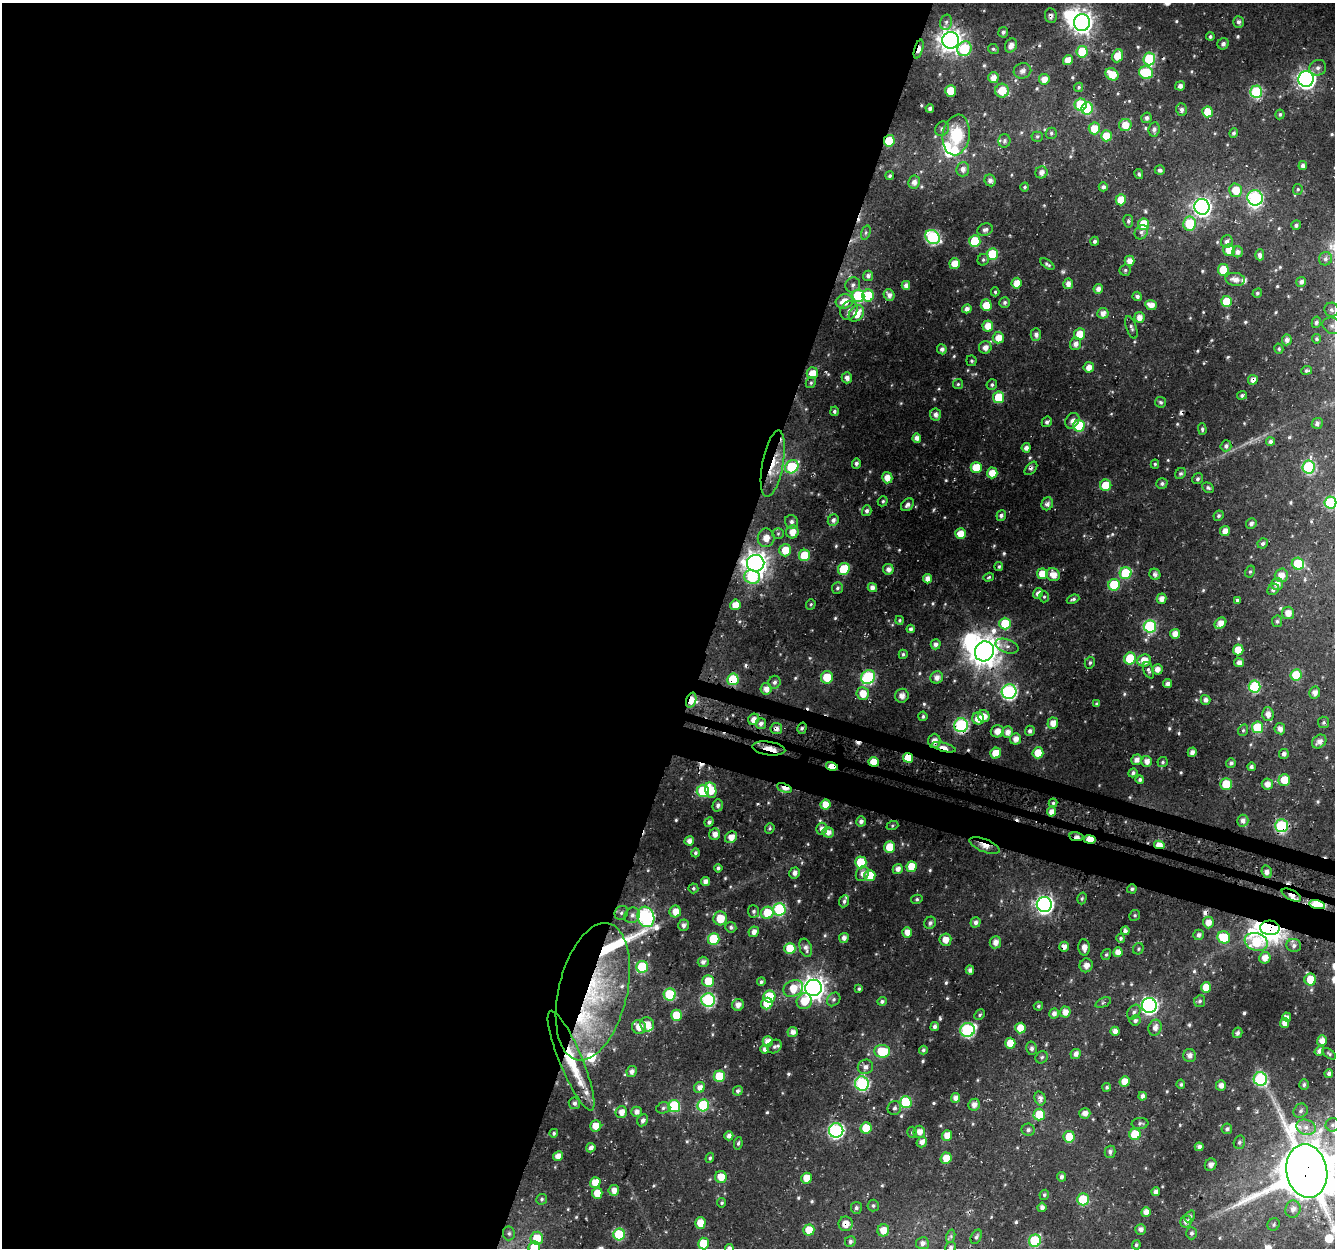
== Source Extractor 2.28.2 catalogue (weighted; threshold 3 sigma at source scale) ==
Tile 5 of 4 x 4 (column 1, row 2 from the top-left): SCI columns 32-1364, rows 2819-4064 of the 5388 x 5588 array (HDU 1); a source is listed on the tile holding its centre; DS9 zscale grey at full resolution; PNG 1337 x 1250 px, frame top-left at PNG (2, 3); each listed source drawn as its Kron ellipse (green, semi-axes under 4 px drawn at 4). Shown black and unused: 56% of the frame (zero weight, under 3 of 4 exposures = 4% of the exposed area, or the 3 px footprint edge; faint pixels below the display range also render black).
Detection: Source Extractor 2.28.2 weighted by HDU 2 'WHT'; one run over the whole footprint, this tile lists its part. Background 0.0286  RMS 0.0049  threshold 0.0222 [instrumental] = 3 sigma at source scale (4.5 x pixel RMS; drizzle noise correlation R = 1.50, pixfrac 1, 0.0396/0.0396 arcsec/px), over >= 5 px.
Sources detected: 640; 1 too faint to see at this stretch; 6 inside a brighter object's white glare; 11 cosmic-ray / hot-pixel residue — neither listed nor drawn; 13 inside a brighter listed object's ellipse — not listed separately; of the other 609, all 500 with FLUX_AUTO >= 0.81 (the completeness limit of this list) listed and drawn (109 fainter detections not listed), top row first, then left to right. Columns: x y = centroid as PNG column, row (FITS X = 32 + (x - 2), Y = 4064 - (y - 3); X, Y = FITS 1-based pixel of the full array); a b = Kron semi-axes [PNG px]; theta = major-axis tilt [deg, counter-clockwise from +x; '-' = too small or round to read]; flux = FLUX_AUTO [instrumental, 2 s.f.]
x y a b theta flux
1051 16 7 6 - 2
946 22 8 6 75 1.6
1082 22 8 8 - 410
1239 22 5 5 - 1.8
1003 32 5 5 - 1.5
1210 37 4 4 - 1.1
951 40 8 8 - 470
1223 44 6 5 - 1.7
1011 45 7 5 61 3.6
919 49 10 4 73 5
964 49 8 7 - 23
993 49 5 5 - 0.99
1082 52 5 5 - 20
1118 56 7 5 67 9.4
1149 59 6 6 - 38
1068 60 5 5 - 6.6
1318 68 8 7 - 2.3
1022 71 9 7 18 2.3
1146 73 7 6 - 27
1112 74 7 5 -35 9.8
993 78 5 5 - 4.5
1044 79 5 5 - 4.7
1306 79 8 7 - 230
1180 86 5 4 - 2.5
1079 87 5 4 - 0.85
951 91 6 5 - 11
1002 91 7 7 - 10
1256 92 6 6 - 48
1081 105 6 6 - 29
930 108 4 4 - 1.5
1087 109 6 5 - 26
1181 110 6 5 - 2.1
1208 112 5 5 - 10
1280 114 5 4 - 1.1
1146 118 5 5 - 1.6
1125 125 6 6 - 7.7
1094 128 6 5 - 8.9
942 129 8 6 46 1.9
1154 129 7 5 83 1.5
1051 133 5 5 - 1.1
1234 133 5 4 - 1.4
956 135 20 13 81 25
1106 136 5 5 - 11
1037 137 5 5 - 0.93
889 141 6 5 - 18
1004 141 7 6 - 1.3
1303 166 4 4 - 2.5
963 169 7 6 - 3
1160 170 5 4 - 1.5
1041 172 6 6 - 2.4
1139 174 5 4 - 1
890 176 4 4 - 1.1
990 180 6 5 - 2.3
914 182 6 6 - 3.1
1025 187 4 4 - 0.91
1103 187 4 4 - 1.6
1298 189 5 5 - 0.81
1236 190 6 6 - 11
1255 198 7 7 - 81
1121 200 5 5 - 11
1202 207 8 7 - 250
1128 221 6 5 - 1.2
1144 224 6 5 - 17
1190 224 7 6 - 22
1296 225 5 4 - 1.6
985 230 8 6 21 1.7
1141 232 7 6 - 1.6
866 233 7 4 71 0.92
933 237 7 6 - 65
975 241 6 5 - 20
1095 241 4 4 - 1.4
1227 241 6 6 - 2.5
1229 250 6 5 - 8.9
1237 252 5 5 - 2.3
992 254 6 5 - 22
1260 255 5 4 - 2.3
1325 259 6 6 - 1.8
983 260 6 5 - 1
1129 261 5 5 - 4.5
955 264 5 5 - 7.7
1047 264 8 4 -34 1.1
1125 270 6 5 - 1
1223 270 5 5 - 15
868 276 5 5 - 1.8
1235 279 10 6 -9 3.4
1301 282 5 4 - 1.8
1017 283 5 5 - 6.6
1068 284 5 5 - 3.5
853 285 8 7 - 1.9
906 285 4 4 - 2.7
1098 289 5 5 - 3
995 292 4 3 - 0.81
1257 293 5 4 - 0.91
868 295 6 6 - 18
889 295 6 5 - 2.8
858 296 6 6 - 43
1137 296 5 4 - 1.8
844 301 9 7 14 8
1227 301 5 5 - 17
1005 303 5 5 - 1.3
986 305 6 5 - 8.6
1151 305 6 5 - 4.5
967 309 5 4 - 2.4
849 310 10 8 57 3
1331 310 7 7 - 1.5
1103 313 5 5 - 3.4
856 314 9 7 48 9.4
1139 317 5 5 - 4.2
1316 322 6 4 75 1.5
988 326 5 5 - 6.9
1332 326 9 8 - 2.7
1131 327 12 5 -71 1.6
1080 334 6 5 - 9.6
1036 335 6 5 - 1.9
998 338 6 5 - 6.3
1317 339 5 4 - 0.93
1287 340 5 5 - 2.4
1076 344 6 5 - 3.1
985 347 6 6 - 3.4
942 349 5 4 - 2.5
1279 349 5 4 - 0.83
972 361 5 5 - 0.91
1089 367 5 5 - 4.7
1307 370 5 4 - 1.1
812 373 6 5 - 7.3
847 378 6 5 - 2.4
1253 380 5 4 - 3.7
811 383 6 4 60 0.92
958 384 5 5 - 0.93
992 385 5 5 - 1.1
1242 395 5 4 - 1.2
999 397 6 5 - 17
1161 402 5 5 - 1
834 411 5 4 - 1.2
936 415 6 5 - 2.3
1072 421 8 6 59 2.8
1047 422 5 5 - 1.5
1317 423 5 5 - 1.6
1079 426 6 6 - 31
1202 429 5 3 - 0.92
917 438 4 4 - 3.4
1270 442 4 4 - 2
1226 446 5 5 - 1.9
1026 448 4 4 - 2.8
856 463 5 4 - 1.4
773 464 33 10 79 16
1155 464 4 3 - 0.89
792 467 7 6 - 40
976 467 5 5 - 13
1309 467 7 6 - 55
1031 468 8 5 48 1.4
992 473 5 5 - 7.1
1181 473 6 5 - 1.2
887 478 6 5 - 5.9
1198 479 6 5 - 1.3
1162 483 6 5 - 1.4
1106 485 5 5 - 14
1208 488 6 4 -29 1.2
883 501 5 4 - 0.98
1330 503 6 6 - 37
1047 504 6 5 - 2.5
907 505 7 5 45 1.9
867 511 5 4 - 1.5
1001 515 5 4 - 1.7
1219 516 5 4 - 1.2
833 520 6 5 - 1.7
791 522 7 6 - 2
1251 523 5 5 - 1.8
1225 531 5 5 - 4.4
792 532 6 6 - 5.4
960 533 5 5 - 7.2
778 534 6 5 - 0.99
766 538 9 8 - 5.3
1263 543 5 5 - 1.5
785 550 6 6 - 8.7
804 555 6 5 - 18
756 563 8 8 - 520
1298 564 6 6 - 27
999 567 4 4 - 1.1
844 569 6 5 - 23
888 569 5 5 - 2
1250 572 6 4 62 0.83
1126 573 6 6 - 24
1042 574 5 5 - 8.5
1155 574 6 5 - 1.8
1053 575 7 6 - 5.3
1281 575 7 6 - 5
752 577 8 6 -13 26
989 577 5 4 - 0.84
927 579 4 4 - 4
1277 584 6 6 - 3.7
1114 585 6 5 - 22
872 587 5 4 - 3.1
837 588 6 5 - 1.1
1273 589 6 5 - 1.9
1038 593 5 4 - 2.1
1044 597 6 5 - 0.82
1073 599 6 4 21 1.1
1161 599 5 5 - 3.9
1237 600 4 3 - 1.2
811 604 5 4 - 0.86
735 605 5 5 - 7.8
1288 613 6 6 - 4.8
900 620 4 4 - 0.85
1277 621 6 5 - 1
1005 623 6 5 - 19
1220 623 6 5 - 4.9
1150 626 6 6 - 61
911 629 4 4 - 1.6
1175 634 5 5 - 4.9
936 644 5 5 - 2.5
1007 646 12 7 -19 2.6
1238 650 5 5 - 9.9
984 651 10 9 - 880
903 654 4 4 - 1.1
1130 658 6 5 - 21
1144 660 7 6 - 8.2
1090 663 6 5 - 1
1239 663 5 4 - 3.1
1157 669 5 5 - 3.7
1149 670 9 5 -69 1.4
1296 675 6 5 - 16
827 677 6 6 - 11
868 677 7 6 - 70
937 677 6 6 - 3.4
733 679 6 5 - 20
774 682 6 6 - 1.6
1168 683 5 4 - 2.5
1254 686 6 6 - 37
766 689 6 5 - 4
1009 692 7 7 - 100
863 693 6 6 - 8
1315 693 6 5 - 3.1
902 696 7 6 - 3.1
691 700 8 5 70 8.3
1206 700 5 5 - 2.3
1096 704 4 3 - 0.83
1268 714 7 6 - 3
923 716 5 4 - 1.1
984 716 6 6 - 5.5
978 718 6 6 - 7
754 719 6 5 - 4
1324 722 6 5 - 1.1
1053 723 5 5 - 5.3
761 724 5 5 - 2.2
961 725 7 7 - 87
1257 727 6 5 - 23
802 728 6 4 74 1
776 729 6 5 - 2.7
1280 729 5 5 - 3.3
1243 730 6 4 68 0.83
997 731 6 6 - 4.4
1030 731 5 5 - 1.7
1008 732 6 5 - 3.8
1015 739 6 5 - 3.9
934 741 7 6 - 4.8
1319 741 8 6 40 3.5
944 747 12 4 -14 6.3
769 748 16 6 -8 5.5
1192 752 5 4 - 2.6
996 753 6 5 - 8.6
1038 753 5 5 - 11
1284 754 5 4 - 1.8
908 758 5 4 - 14
1136 760 5 5 - 3.2
1147 761 5 5 - 3.5
874 762 5 5 - 11
1163 762 5 5 - 1
1231 763 5 5 - 1.4
832 766 6 4 -13 12
1251 767 4 3 - 1.5
1133 773 4 4 - 1.3
1140 779 4 4 - 1.2
1284 780 6 6 - 9.3
1226 784 6 6 - 13
1267 784 5 5 - 3.8
784 788 8 4 -23 5.6
711 790 8 5 -79 14
703 791 6 6 - 22
1053 803 4 4 - 0.93
825 804 5 5 - 7.1
718 805 6 5 - 1.7
1051 812 5 4 - 4
861 821 5 5 - 2
1243 821 6 5 - 2.6
709 822 5 4 - 1.6
892 826 6 4 18 0.88
1281 826 6 6 - 59
770 828 5 4 - 0.91
822 829 6 5 - 2.8
828 832 6 5 - 3.7
715 834 6 5 - 3.5
731 837 6 5 - 4.9
1076 837 7 3 -9 3.3
1090 840 6 4 -9 9.4
689 841 5 4 - 3.1
985 845 16 6 -22 4.1
1159 845 5 4 - 5.8
890 847 5 5 - 13
695 853 4 4 - 1.2
861 862 6 5 - 18
912 867 5 5 - 11
718 868 4 4 - 1.4
898 869 5 4 - 3.3
1267 872 6 5 - 2
794 873 5 5 - 2.2
862 874 8 6 62 3.1
870 875 5 5 - 14
705 882 5 4 - 2.8
693 888 5 5 - 0.93
1132 889 5 4 - 1.3
1291 895 10 5 -28 8
1082 898 6 4 74 0.91
917 899 5 4 - 0.94
844 901 6 5 - 1.2
1044 904 7 7 - 210
1317 905 8 4 -13 71
779 909 6 6 - 49
754 911 6 5 - 1.1
675 912 6 6 - 5.8
621 913 7 6 - 1.4
767 913 6 6 - 13
632 915 8 7 - 2
1135 915 5 5 - 0.81
646 917 10 8 -72 120
720 918 7 7 - 10
976 922 5 5 - 2.2
1208 922 6 5 - 4.6
930 923 6 5 - 1.5
683 925 5 5 - 1.9
731 927 5 5 - 1.5
1270 928 10 7 -3 800
1125 931 4 3 - 1.7
754 932 5 5 - 2.7
907 932 5 5 - 5
1199 935 5 5 - 1.9
1224 937 6 6 - 21
844 938 5 5 - 2.8
714 939 6 6 - 26
1121 939 4 3 - 1.1
945 940 6 6 - 4.8
995 942 6 5 - 3.4
1256 942 12 8 -18 26
1294 945 7 6 - 1.9
1064 947 5 5 - 3.5
1084 947 8 5 -85 3.4
790 948 5 5 - 15
806 948 9 6 -71 2.4
1138 949 6 5 - 0.86
1118 952 5 4 - 4.3
1106 955 5 4 - 0.87
1265 958 6 5 - 5
703 962 5 5 - 2.2
1086 965 7 6 - 3.7
642 967 6 6 - 29
970 970 4 4 - 2
1310 980 6 6 - 12
708 981 6 6 - 14
761 982 4 4 - 1.2
1206 987 5 5 - 8
793 988 10 8 27 10
813 988 8 8 - 460
859 989 4 3 - 1
593 992 70 34 77 81
670 995 6 6 - 31
769 996 6 6 - 17
834 999 7 6 - 1.4
708 1000 7 7 - 72
804 1001 8 7 - 9.9
882 1001 5 4 - 1.4
1200 1001 6 5 - 1.1
1103 1003 8 4 23 0.93
767 1004 6 5 - 10
738 1005 6 6 - 3.5
1038 1006 5 4 - 0.91
1149 1006 7 7 - 160
1065 1012 5 5 - 4.1
1134 1012 8 6 52 1.6
1054 1014 5 4 - 2.6
676 1015 5 5 - 12
980 1015 6 4 47 1
1287 1017 4 4 - 1.3
1135 1021 5 5 - 1.4
1285 1023 5 4 - 4.2
647 1024 7 6 - 5
639 1027 7 6 - 6.3
935 1027 4 4 - 2.2
1020 1028 5 5 - 9.2
1155 1028 8 6 72 3.3
968 1030 7 6 - 93
1115 1031 4 4 - 3.1
793 1032 5 5 - 3.2
1237 1033 5 4 - 1.5
1322 1041 5 5 - 4.1
768 1042 5 5 - 5.4
1010 1043 5 5 - 8.8
774 1047 8 6 42 1.5
1032 1048 6 5 - 1.4
765 1049 4 4 - 2.5
923 1050 4 4 - 1.2
882 1051 8 6 -2 19
1319 1051 5 4 - 2.3
1076 1054 5 4 - 2.7
1329 1054 8 4 -35 0.83
1190 1056 6 6 - 2.6
1042 1057 6 5 - 1.1
571 1061 54 11 -67 27
865 1067 8 7 - 3.1
632 1072 5 5 - 2.4
1329 1074 4 4 - 1.8
719 1076 5 5 - 15
1260 1079 7 6 - 66
1125 1082 5 5 - 7
862 1084 7 7 - 81
1181 1084 5 4 - 0.89
1221 1085 5 5 - 3.2
1304 1085 5 5 - 1.2
699 1087 6 5 - 3.3
1107 1087 4 4 - 0.94
738 1091 5 4 - 1.3
1142 1096 4 4 - 2
955 1098 5 4 - 3.1
1040 1098 7 5 -74 2.4
906 1102 6 6 - 30
574 1103 6 5 - 1.8
703 1105 6 6 - 33
974 1105 6 5 - 3.1
674 1106 6 6 - 35
663 1108 7 5 16 1.2
894 1108 7 6 - 1.5
1301 1111 7 6 - 1.6
621 1112 6 5 - 4.6
636 1112 5 5 - 3
1085 1113 5 5 - 3.4
1039 1115 6 5 - 14
643 1120 6 5 - 1.6
1140 1123 8 5 6 1.3
1332 1125 7 6 - 1.5
596 1126 5 5 - 8.1
1306 1127 10 7 -19 3.6
866 1128 5 5 - 16
1227 1129 5 5 - 1.4
836 1130 7 7 - 110
1028 1130 6 6 - 1.5
912 1132 5 4 - 0.87
919 1132 6 6 - 3.6
554 1133 4 4 - 0.93
1135 1134 6 5 - 21
947 1135 5 5 - 5.8
729 1136 5 4 - 2.3
1069 1137 6 5 - 12
922 1142 5 5 - 2.9
1239 1142 7 5 74 1.3
738 1143 6 4 80 1
1199 1147 4 4 - 2
591 1148 5 4 - 2.2
1110 1152 6 5 - 1.7
558 1156 5 4 - 4.3
710 1158 5 4 - 0.96
946 1158 6 5 - 8
1211 1165 6 5 - 2.1
1307 1171 27 20 -79 3700
721 1177 6 6 - 7.1
1061 1177 4 4 - 1.8
806 1178 5 5 - 7.5
595 1183 5 5 - 8.6
614 1190 5 5 - 4
1156 1192 4 4 - 2.3
597 1193 5 5 - 7.8
1044 1195 5 4 - 0.99
542 1199 5 5 - 1
1083 1199 6 5 - 23
722 1203 5 4 - 0.86
873 1206 6 5 - 1.1
1042 1207 4 4 - 2.2
856 1208 6 5 - 1.4
1293 1209 8 7 - 3.6
1146 1212 5 4 - 3.4
1190 1216 6 4 55 1.2
1186 1222 6 5 - 2.6
700 1223 5 5 - 9
846 1224 7 7 - 5.3
1274 1224 6 6 - 1
1141 1229 5 5 - 2.1
809 1230 5 5 - 10
883 1230 6 6 - 6.6
509 1233 7 6 - 1.2
1191 1233 6 5 - 1.2
619 1234 6 6 - 30
951 1236 7 4 72 1.1
976 1237 8 5 62 1.3
537 1238 6 6 - 10
850 1241 5 5 - 1.3
1035 1241 6 6 - 42
922 1243 6 6 - 2.5
703 1244 6 5 - 14
1136 1245 5 4 - 0.95
534 1247 6 5 - 9.8
951 1247 5 5 - 1.3
729 1248 4 4 - 2.2
Overlapping masked pixels (flux is a lower limit): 34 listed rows (the first 20) at x y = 919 49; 1149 59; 1087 109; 889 141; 1253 380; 773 464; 756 563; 733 679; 691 700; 961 725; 802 728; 776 729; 934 741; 944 747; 769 748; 908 758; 874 762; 832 766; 784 788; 1051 812
Isophote crosses this tile's border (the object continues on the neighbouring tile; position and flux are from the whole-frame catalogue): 5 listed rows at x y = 1330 503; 1307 1171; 534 1247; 951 1247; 729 1248